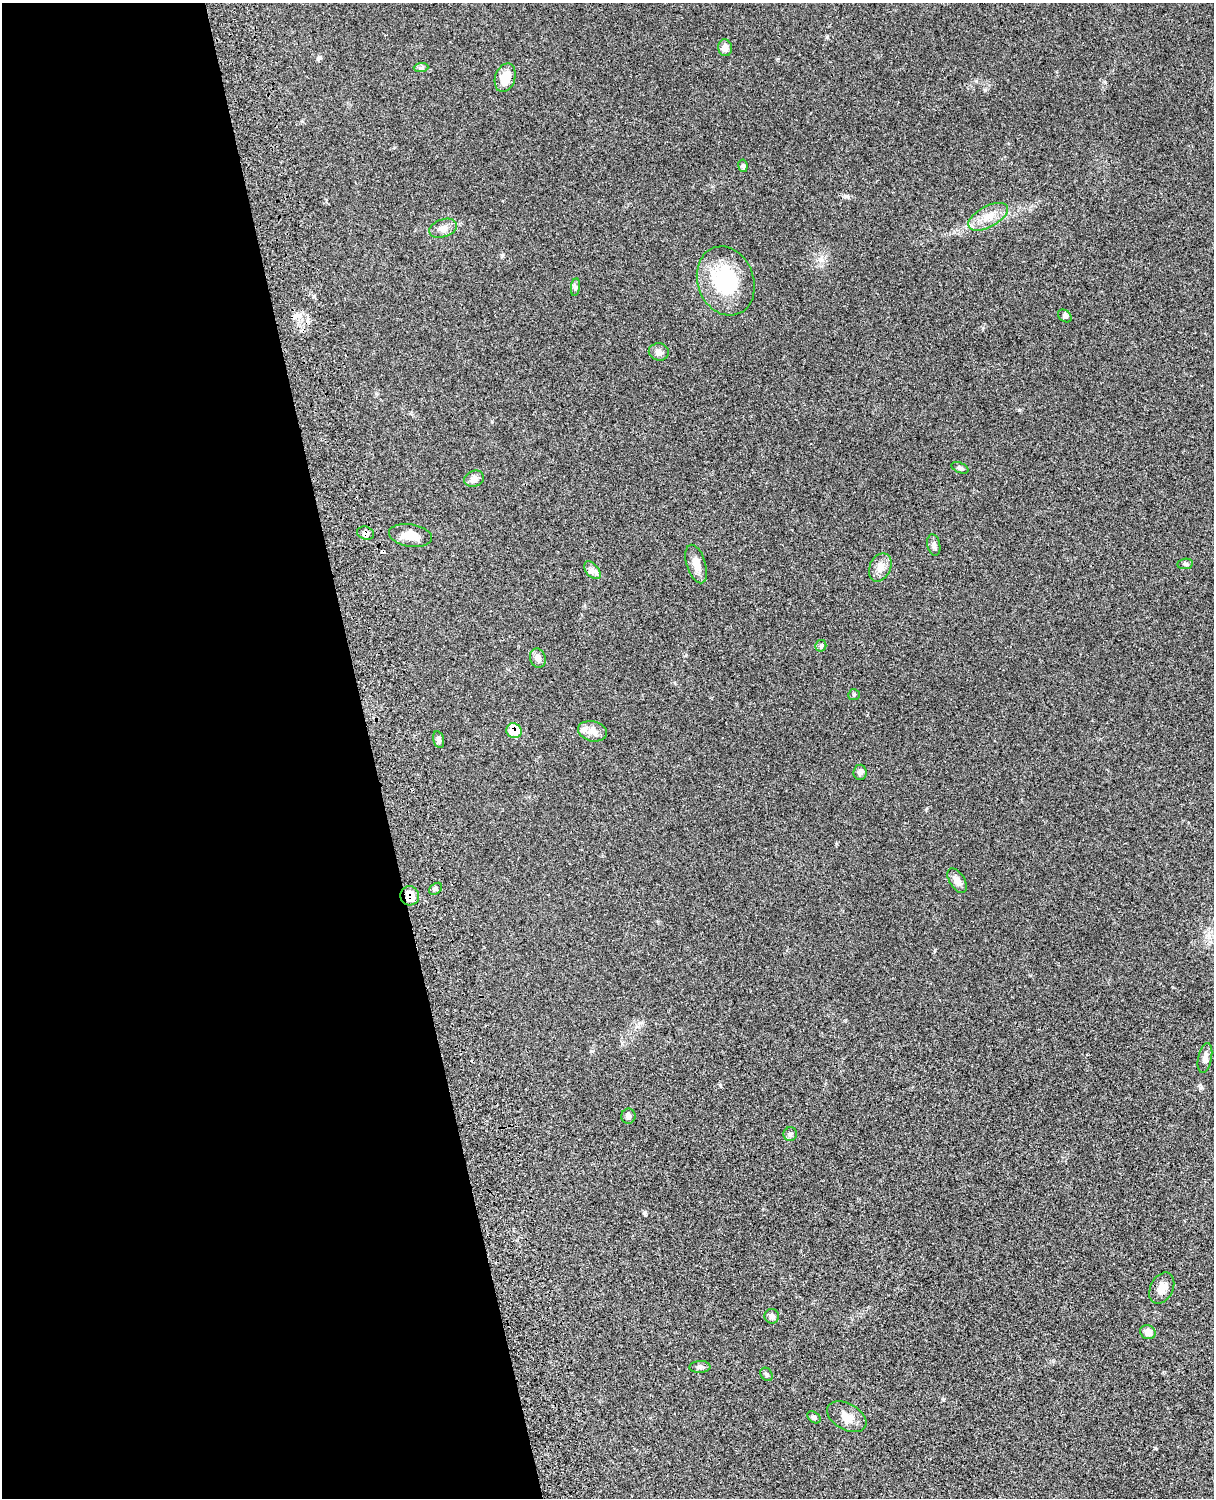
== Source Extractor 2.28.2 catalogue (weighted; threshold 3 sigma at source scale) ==
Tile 5 of 4 x 3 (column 1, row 2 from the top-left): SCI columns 123-1334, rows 1772-3267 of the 5092 x 4924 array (HDU 1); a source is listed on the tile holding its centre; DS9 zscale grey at full resolution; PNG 1216 x 1500 px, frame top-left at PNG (2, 3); each listed source drawn as its Kron ellipse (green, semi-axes under 4 px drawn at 4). Shown black and unused: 31% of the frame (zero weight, under 3 of 4 exposures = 6% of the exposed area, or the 3 px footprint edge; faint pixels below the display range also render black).
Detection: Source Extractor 2.28.2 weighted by HDU 2 'WHT'; one run over the whole footprint, this tile lists its part. Background 0.0791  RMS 0.0058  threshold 0.026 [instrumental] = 3 sigma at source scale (4.5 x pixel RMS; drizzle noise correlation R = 1.50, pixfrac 1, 0.05/0.05 arcsec/px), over >= 5 px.
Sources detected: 40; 1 inside a brighter listed object's ellipse — not listed separately; the other 39 listed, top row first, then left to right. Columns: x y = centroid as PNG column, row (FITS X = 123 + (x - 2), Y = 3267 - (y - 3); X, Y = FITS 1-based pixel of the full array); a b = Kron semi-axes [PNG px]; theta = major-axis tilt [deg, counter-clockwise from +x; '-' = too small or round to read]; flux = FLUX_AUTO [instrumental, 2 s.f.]
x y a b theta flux
725 48 8 7 - 3.2
421 68 7 4 2 1.2
505 78 15 10 72 9.4
743 166 6 4 -82 1.1
988 217 22 10 28 8.1
443 228 14 9 19 3.7
726 281 35 28 -70 39
575 287 9 4 82 1.2
1065 316 7 5 -38 1.4
659 352 10 8 -8 2.5
960 468 9 5 -24 1.2
474 479 10 8 21 3.2
365 533 9 6 -18 2.4
410 535 22 11 -9 6.9
934 545 11 6 -78 1.9
696 564 20 9 -72 5.5
1185 564 8 5 7 1.1
880 567 15 10 64 4.3
592 570 10 6 -49 2.3
821 646 6 5 - 0.85
538 658 10 7 -74 3.3
854 695 6 5 - 0.73
514 731 8 7 - 12
592 731 15 10 -15 4.8
439 739 8 5 -76 1.6
860 772 7 6 - 1.8
957 881 13 7 -57 3.5
436 889 7 5 40 1.1
410 896 9 9 - 6.5
1205 1058 15 7 78 2.8
628 1116 7 7 - 2.1
790 1134 7 6 - 1.4
1162 1288 17 11 63 5.5
772 1316 7 7 - 1.7
1148 1332 8 7 - 3.8
700 1367 10 6 3 1.6
766 1374 7 5 -55 1.1
814 1417 7 5 -37 1.1
847 1417 21 13 -28 7
Overlapping masked pixels (flux is a lower limit): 3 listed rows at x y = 365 533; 514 731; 410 896
Unlisted compact peaks at least as high as the median listed source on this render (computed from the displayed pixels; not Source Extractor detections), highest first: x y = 827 37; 1155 1448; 645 1212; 1200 1088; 591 1051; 318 59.